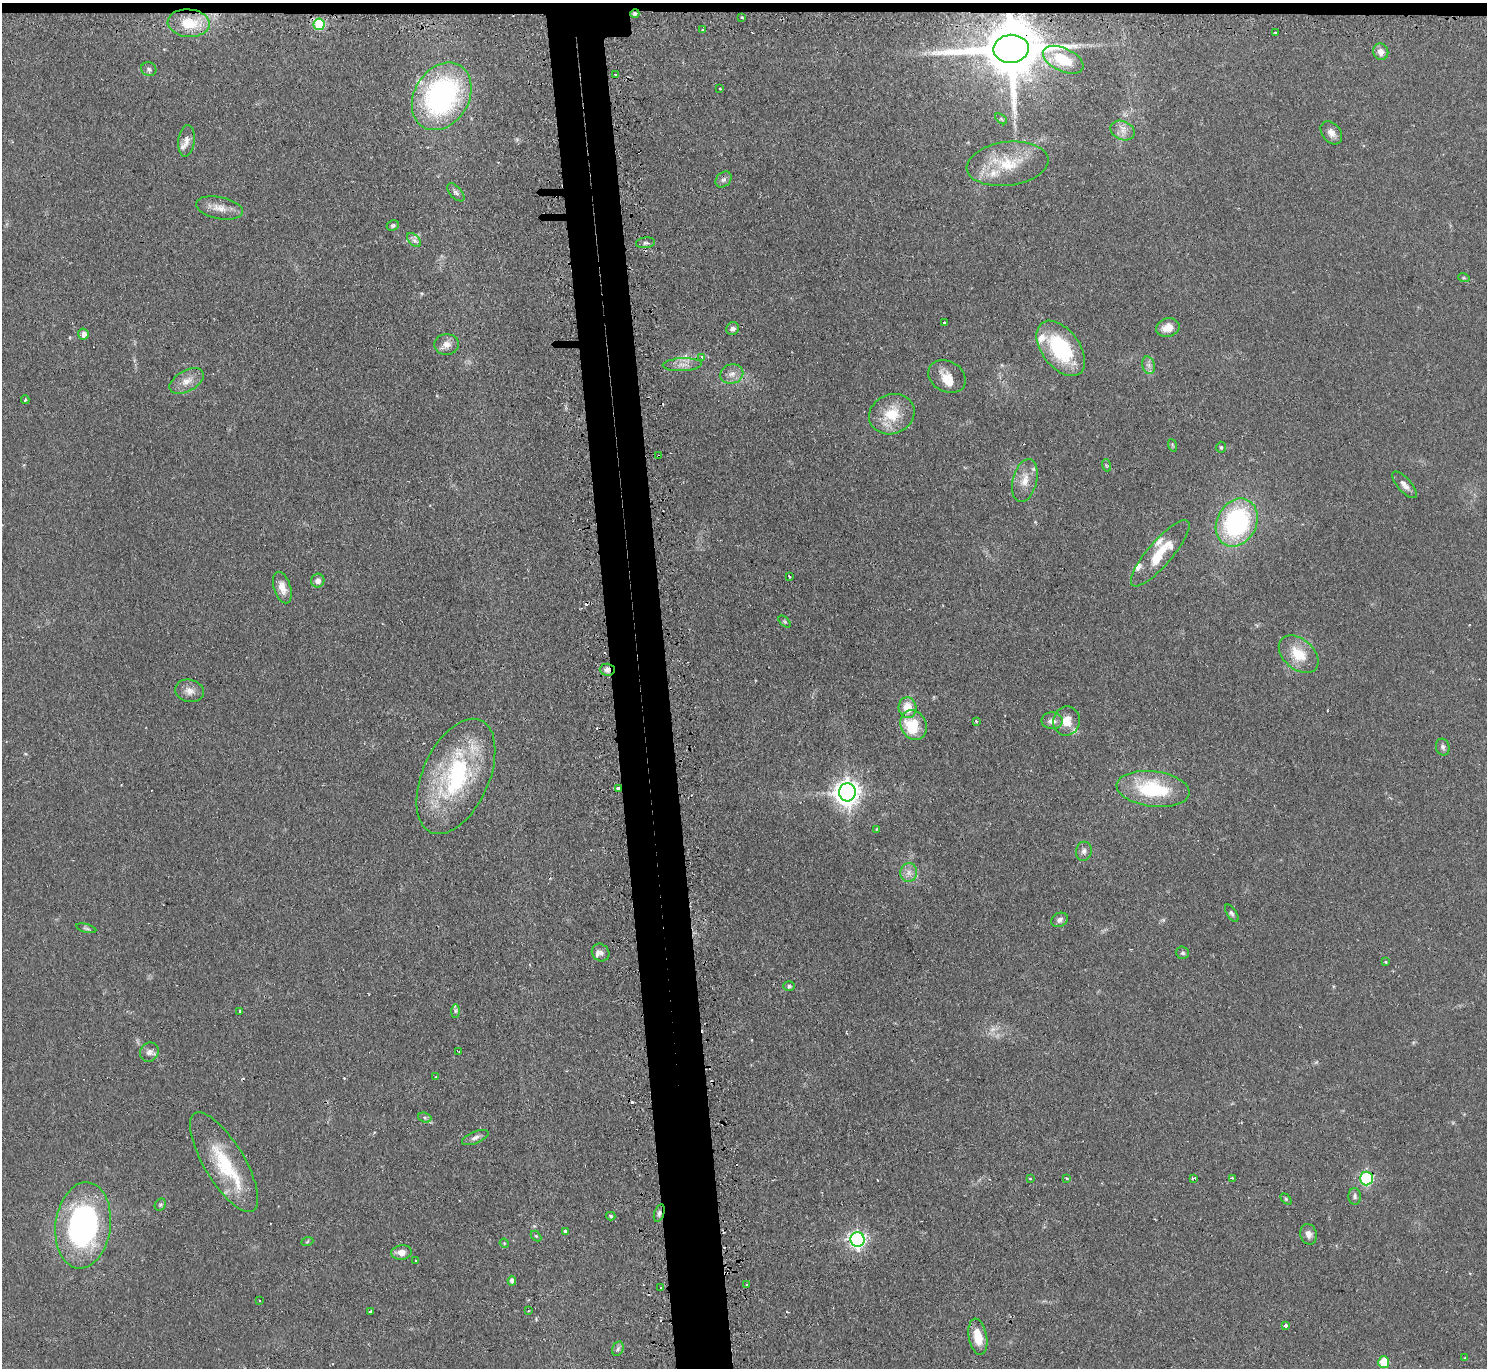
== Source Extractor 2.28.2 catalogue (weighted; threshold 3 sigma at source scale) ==
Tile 2 of 3 x 3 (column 2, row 1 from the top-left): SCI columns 1513-2997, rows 2878-4243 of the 4510 x 4473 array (HDU 1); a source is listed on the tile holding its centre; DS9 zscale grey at full resolution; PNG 1489 x 1370 px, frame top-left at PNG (2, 3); each listed source drawn as its Kron ellipse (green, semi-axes under 4 px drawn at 4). Shown black and unused: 5% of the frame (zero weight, under 2 of 3 exposures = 4% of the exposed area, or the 3 px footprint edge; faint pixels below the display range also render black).
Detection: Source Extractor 2.28.2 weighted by HDU 2 'WHT'; one run over the whole footprint, this tile lists its part. Background 0.054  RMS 0.0061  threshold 0.0275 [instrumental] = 3 sigma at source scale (4.5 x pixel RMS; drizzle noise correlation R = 1.50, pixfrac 1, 0.05/0.05 arcsec/px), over >= 5 px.
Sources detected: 138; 1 inside a brighter object's white glare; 14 cosmic-ray / hot-pixel residue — neither listed nor drawn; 11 inside a brighter listed object's ellipse — not listed separately; the other 112 listed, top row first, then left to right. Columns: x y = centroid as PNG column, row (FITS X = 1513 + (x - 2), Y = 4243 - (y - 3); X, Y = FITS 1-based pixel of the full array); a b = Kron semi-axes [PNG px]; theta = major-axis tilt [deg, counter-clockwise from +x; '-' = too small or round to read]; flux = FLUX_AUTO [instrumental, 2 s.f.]
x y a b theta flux
635 14 4 4 - 2.2
742 18 3 2 - 1.1
189 23 21 13 -5 18
319 24 6 5 - 36
703 30 3 2 - 1.3
1275 32 3 2 - 0.6
1011 49 18 14 3 5700
1381 52 8 7 - 4.2
1063 60 22 11 -25 21
149 69 8 7 - 1.7
616 74 3 3 - 1.3
720 89 3 2 - 0.53
442 96 36 27 59 130
1001 119 7 3 -37 0.82
1123 130 12 9 -24 4.6
1331 133 13 9 -50 4.2
186 141 16 8 84 4
1008 164 41 22 7 26
724 180 9 7 44 2
456 192 11 6 -47 2
219 208 24 11 -11 7.4
393 226 6 5 - 1.2
414 240 8 5 -45 2.1
645 243 9 5 8 1.6
1464 278 6 3 -18 0.74
945 323 4 3 - 3.6
1168 328 12 9 14 6.9
733 329 6 6 - 2.3
83 334 6 5 - 3.3
447 344 12 10 4 4.7
1061 348 32 19 -53 48
702 357 3 3 - 1.4
682 365 19 6 2 4.8
1148 365 9 6 -74 2.4
732 374 11 9 20 4.4
947 376 19 15 -28 8.9
187 381 19 10 29 6.9
25 400 4 3 - 0.91
892 414 23 19 23 19
1172 445 6 4 -71 0.81
1221 447 5 4 - 1
659 456 3 3 - 0.88
1106 465 6 4 -71 0.8
1025 481 22 12 76 8.8
1404 485 17 6 -48 3.7
1237 522 25 19 63 98
1160 553 42 12 49 21
789 576 3 3 - 1.8
318 581 7 6 - 3.6
282 588 16 8 -73 6
785 622 7 4 -44 1
1299 654 23 15 -41 16
607 670 7 6 - 2.5
189 691 14 11 -14 4.7
907 708 10 9 - 11
976 721 3 3 - 1
1052 721 10 8 -2 4.5
1066 721 14 13 - 9.1
914 725 15 12 -64 15
1443 747 8 6 -74 1.9
456 776 61 33 66 86
618 788 4 3 - 2.1
1153 789 37 17 -7 43
847 792 9 8 - 620
876 829 3 2 - 0.49
1084 851 9 7 79 2.6
909 873 9 8 - 3.8
1232 913 10 4 -56 1.6
1060 920 9 6 26 2.2
86 928 10 4 -16 1.3
601 953 9 8 - 2.3
1183 953 6 6 - 1.3
1386 962 3 3 - 1.7
789 986 6 5 - 1.1
240 1011 3 2 - 0.48
455 1011 7 4 90 1.3
459 1051 4 2 - 0.59
149 1052 10 9 - 3
436 1077 3 2 - 0.42
425 1118 7 4 -19 1.3
475 1138 14 6 22 2.7
224 1162 57 20 -59 37
1067 1178 3 3 - 1.1
1194 1178 4 3 - 1.3
1232 1178 4 3 - 1.1
1366 1178 7 6 - 76
1030 1179 3 3 - 0.66
1355 1196 8 6 -85 1.8
1286 1199 6 4 -45 0.78
160 1205 6 5 - 1.1
659 1213 9 4 71 1.8
611 1216 4 4 - 1.1
83 1225 43 27 83 130
565 1231 3 3 - 2.1
1309 1234 10 8 -75 3.7
536 1236 6 4 -44 0.8
857 1239 7 7 - 200
307 1242 6 4 20 0.76
504 1243 5 4 - 0.63
401 1252 10 7 5 4.5
415 1261 3 2 - 0.73
512 1281 5 4 - 2.8
747 1285 3 2 - 0.62
661 1288 3 2 - 0.81
259 1300 2 2 - 0.57
370 1311 4 3 - 1.8
528 1311 3 2 - 0.63
1286 1326 4 3 - 2.6
978 1337 18 9 -79 12
618 1349 7 5 68 1.4
1465 1358 3 3 - 0.62
1384 1362 6 5 - 21
Overlapping masked pixels (flux is a lower limit): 8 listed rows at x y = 635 14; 319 24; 1011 49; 659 456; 607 670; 618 788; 1366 1178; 659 1213